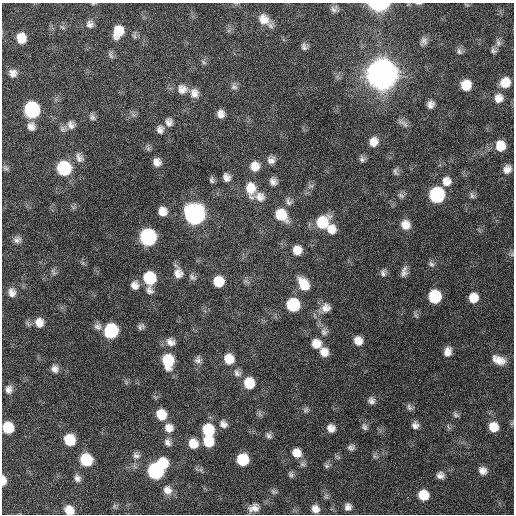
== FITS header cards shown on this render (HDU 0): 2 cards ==
NAXIS1  =                  512 / Axis length
NAXIS2  =                  512 / Axis length

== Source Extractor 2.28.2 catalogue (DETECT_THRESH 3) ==
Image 512 x 512 px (HDU 0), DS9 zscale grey, 1 PNG px = 1 image px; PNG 516 x 516 px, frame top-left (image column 1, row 512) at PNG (2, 3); no overlay
Background 127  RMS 12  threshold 36.6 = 3 sigma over >= 5 px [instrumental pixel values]
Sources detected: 139; all 139 listed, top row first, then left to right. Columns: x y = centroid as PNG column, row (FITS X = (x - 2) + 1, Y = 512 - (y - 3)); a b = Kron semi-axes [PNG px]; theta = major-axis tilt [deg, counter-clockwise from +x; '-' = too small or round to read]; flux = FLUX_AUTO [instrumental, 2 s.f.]
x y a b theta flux
419 3 8 3 4 1.0e+03
93 4 6 3 18 7.3e+02
379 4 11 5 0 1.0e+05
334 9 9 8 - 3.1e+03
264 19 15 12 -37 1.1e+04
90 24 9 9 - 3.9e+03
63 28 8 3 -19 1.1e+03
118 31 12 8 70 1.6e+04
134 36 7 4 -88 1.7e+03
21 38 9 8 - 1.4e+04
424 41 10 9 - 3.3e+03
498 42 11 7 -80 3.4e+03
304 47 9 7 -64 2.7e+03
459 51 10 6 -66 2.6e+03
493 51 8 7 - 2.3e+03
111 55 11 5 -60 2.0e+03
203 62 9 4 -42 1.5e+03
13 73 9 9 - 4.4e+03
382 74 12 11 - 2.5e+06
505 82 11 10 - 1.2e+04
466 85 9 9 - 1.5e+04
234 87 9 7 -15 2.9e+03
182 89 13 13 - 7.9e+03
194 93 13 11 -68 6.3e+03
498 98 12 11 - 7.1e+03
430 104 8 7 - 4.4e+03
32 110 10 9 - 1.2e+05
221 114 8 7 - 5.4e+03
92 117 9 7 -55 2.5e+03
169 122 10 9 - 4.1e+03
403 123 18 6 -32 3.5e+03
71 125 12 10 -66 5.2e+03
31 126 10 9 - 5.0e+03
160 129 9 8 - 3.9e+03
373 142 10 9 - 7.4e+03
500 146 11 10 - 1.3e+04
79 158 14 9 -64 4.9e+03
362 159 8 7 - 2.4e+03
271 160 10 9 - 4.3e+03
157 162 8 7 - 5.8e+03
255 166 11 10 - 8.8e+03
6 168 8 5 -27 1.7e+03
64 168 10 10 - 6.6e+04
507 169 10 8 53 5.7e+03
395 172 11 6 -75 2.3e+03
226 177 10 8 -63 4.6e+03
212 180 8 6 -84 2.0e+03
446 181 11 10 - 7.6e+03
273 182 9 8 - 4.1e+03
311 186 7 4 -18 1.5e+03
250 189 18 11 -86 1.4e+04
401 195 10 6 -30 2.3e+03
437 195 10 10 - 9.7e+04
472 195 9 6 -63 2.3e+03
260 197 13 11 -44 6.9e+03
288 202 11 7 -59 2.9e+03
162 211 9 9 - 8.1e+03
194 214 11 10 - 4.2e+05
281 215 13 10 -48 2.0e+04
322 222 13 11 47 2.7e+04
405 225 11 10 - 8.4e+03
331 229 11 10 - 8.3e+03
148 237 10 10 - 1.4e+05
17 240 10 8 17 3.6e+03
297 250 9 8 - 8.9e+03
512 254 7 4 73 1.4e+03
431 264 9 6 -51 2.4e+03
53 272 10 4 -55 1.7e+03
404 272 14 7 76 4.4e+03
178 273 15 11 -75 7.4e+03
383 273 10 8 81 3.0e+03
192 277 12 7 -40 2.9e+03
150 278 11 10 - 3.8e+04
218 281 9 8 - 1.7e+04
303 284 14 9 -59 1.5e+04
135 285 10 10 - 5.7e+03
149 290 11 9 -53 4.1e+03
12 292 11 9 -76 5.3e+03
435 296 9 9 - 4.3e+04
473 298 9 9 - 1.1e+04
293 305 10 9 - 4.5e+04
326 308 13 12 - 7.0e+03
39 322 10 9 - 7.7e+03
141 326 9 7 28 2.4e+03
98 327 11 9 -13 3.8e+03
111 331 10 9 - 6.8e+04
324 332 11 9 -60 4.1e+03
358 341 10 8 -57 7.9e+03
171 342 12 10 -28 5.8e+03
316 344 12 11 - 9.5e+03
324 352 10 9 - 8.2e+03
448 352 9 7 75 5.7e+03
229 359 11 10 - 1.3e+04
198 360 11 9 81 3.6e+03
499 360 16 9 -23 9.3e+03
168 361 14 10 -85 2.9e+04
55 369 8 8 - 4.3e+03
237 373 12 9 -44 4.3e+03
249 383 10 10 - 2.0e+04
9 389 10 8 -89 4.2e+03
371 401 9 8 - 3.4e+03
409 407 10 6 -66 2.4e+03
305 410 8 7 - 2.2e+03
161 414 10 9 - 1.7e+04
456 415 9 5 -30 1.9e+03
223 424 10 9 - 4.5e+03
415 425 8 8 - 3.9e+03
8 427 9 8 - 2.4e+04
364 427 10 7 -66 2.6e+03
493 427 10 9 - 1.2e+04
169 428 11 11 - 7.7e+03
331 428 9 8 - 5.6e+03
208 430 11 10 - 3.4e+04
269 436 9 7 -39 2.5e+03
70 440 9 8 - 2.7e+04
208 441 10 9 - 2.0e+04
167 442 10 8 -61 4.0e+03
193 444 10 9 - 1.2e+04
351 447 8 7 - 2.8e+03
297 453 11 10 - 9.2e+03
136 455 10 8 -24 3.4e+03
374 456 7 4 -72 1.5e+03
242 459 9 9 - 3.2e+04
86 460 9 9 - 3.4e+04
162 464 10 9 - 2.2e+04
327 466 8 6 0 1.9e+03
155 471 10 10 - 1.3e+05
483 471 9 8 - 5.4e+03
291 474 8 7 - 2.1e+03
440 475 9 8 - 4.0e+03
77 478 9 8 - 3.6e+03
3 480 9 5 -89 6.8e+03
167 490 11 10 - 6.2e+03
273 492 9 6 -29 1.9e+03
423 495 9 9 - 1.7e+04
348 507 8 7 - 4.2e+03
254 508 15 10 18 6.5e+03
315 509 9 8 - 5.5e+03
69 510 10 8 -43 9.9e+03
At the frame edge (FLAGS 8, measured only in part): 5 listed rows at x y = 419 3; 93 4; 379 4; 3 480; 69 510